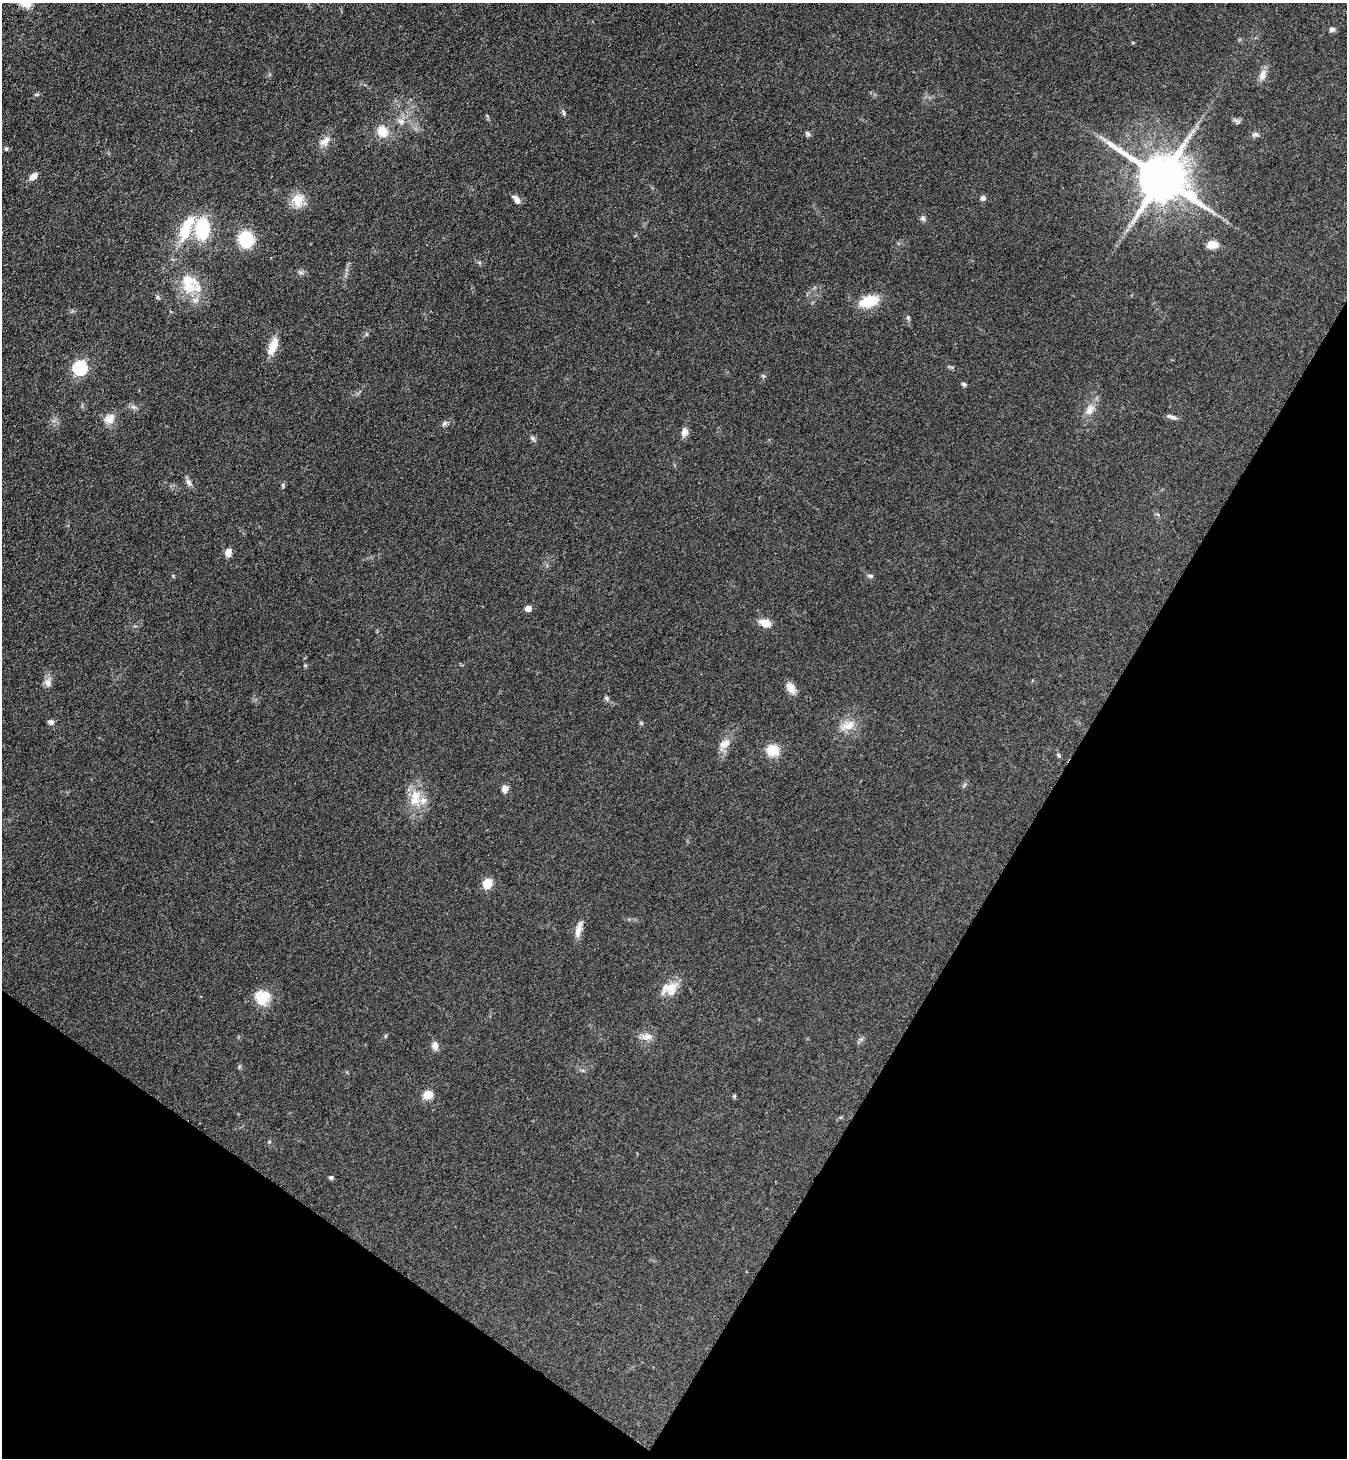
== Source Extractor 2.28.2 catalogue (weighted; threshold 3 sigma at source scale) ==
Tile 15 of 4 x 4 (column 3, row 4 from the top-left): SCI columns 2891-4235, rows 36-1491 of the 5919 x 5897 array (HDU 1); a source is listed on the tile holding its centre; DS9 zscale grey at full resolution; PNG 1349 x 1460 px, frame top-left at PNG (2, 3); no overlay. Shown black and unused: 29% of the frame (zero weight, under 3 of 4 exposures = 5% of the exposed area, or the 3 px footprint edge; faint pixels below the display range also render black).
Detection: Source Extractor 2.28.2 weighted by HDU 2 'WHT'; one run over the whole footprint, this tile lists its part. Background 0.141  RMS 0.0079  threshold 0.0354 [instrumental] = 3 sigma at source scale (4.5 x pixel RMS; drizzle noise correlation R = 1.50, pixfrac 1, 0.05/0.05 arcsec/px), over >= 5 px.
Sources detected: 64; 3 inside a brighter listed object's ellipse — not listed separately; the other 61 listed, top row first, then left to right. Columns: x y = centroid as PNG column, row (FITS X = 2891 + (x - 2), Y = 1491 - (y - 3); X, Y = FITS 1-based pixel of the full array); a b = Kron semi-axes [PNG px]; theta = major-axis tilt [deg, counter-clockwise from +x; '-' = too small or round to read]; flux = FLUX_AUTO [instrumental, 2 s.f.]
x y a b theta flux
1332 29 7 6 - 2.2
1262 75 15 8 73 5.5
37 94 6 4 18 1.1
564 113 8 4 -88 1.3
401 121 10 8 -16 4.3
382 131 15 13 -58 12
808 134 7 5 -30 1.6
1255 134 9 6 9 2.4
325 141 17 10 43 6.4
6 149 5 5 - 1.2
33 176 10 6 41 4.9
1162 178 16 13 -34 4500
983 198 7 6 - 2.5
516 199 11 6 -52 3.8
298 200 18 15 74 12
923 218 6 6 - 1.8
202 229 20 12 88 45
185 232 21 13 73 22
246 239 14 12 -80 34
1212 245 12 9 15 7.5
301 273 7 4 0 1.7
189 286 20 18 -86 19
157 297 6 4 -89 1.3
869 301 22 12 16 21
908 317 6 5 - 1.3
273 346 20 8 71 13
80 368 6 6 - 130
763 376 6 4 -43 1.1
964 384 6 4 -39 1.4
134 407 7 5 -34 2
1090 409 17 10 56 7.6
1171 417 15 4 -18 2.5
109 419 15 12 29 7.6
444 423 10 5 44 2.3
685 432 10 8 79 4.7
533 439 9 4 -45 1.7
189 482 12 6 -54 2.8
228 552 10 7 72 4.9
871 576 7 5 -16 1.7
528 608 5 5 - 7.1
765 623 12 7 -15 9.5
48 683 12 8 -70 4.2
791 688 15 9 -58 6.6
606 698 7 5 -46 1.4
51 722 7 6 - 2.3
848 726 22 11 22 10
725 744 17 10 28 6.8
773 750 12 11 - 15
1059 755 6 4 -89 1.1
505 789 9 8 - 3.6
415 798 25 14 80 18
487 884 9 8 - 13
578 930 22 7 76 6.5
669 989 22 15 6 13
262 998 18 15 50 19
647 1037 14 9 3 5.9
435 1046 11 8 -79 4.1
428 1095 9 8 - 11
734 1096 5 5 - 1
269 1142 5 3 - 0.76
331 1177 5 4 - 1.5